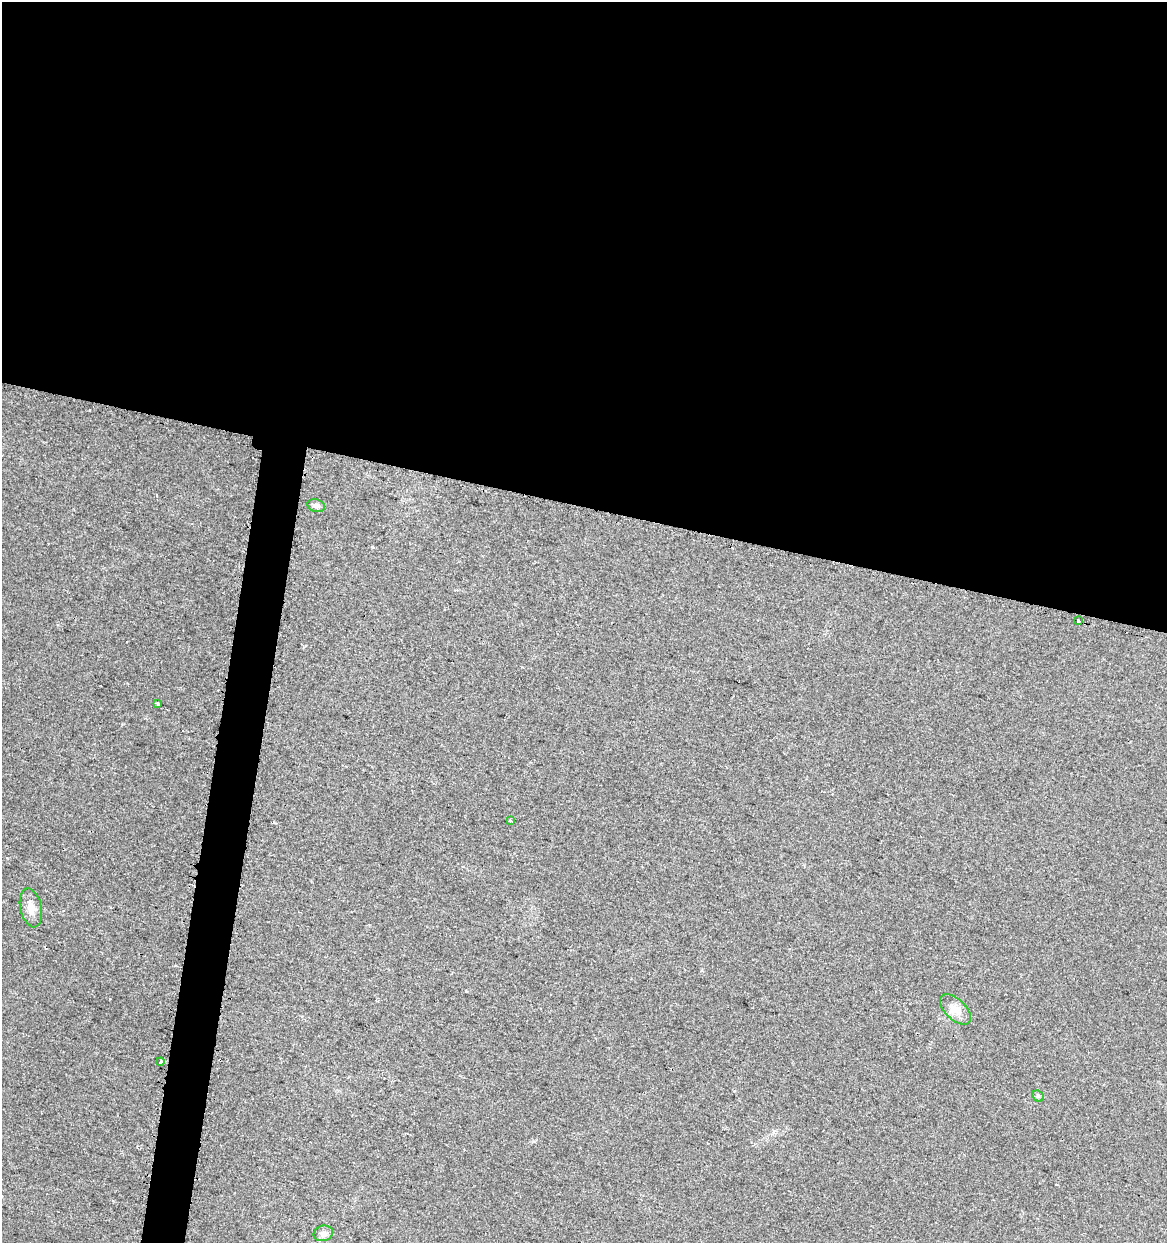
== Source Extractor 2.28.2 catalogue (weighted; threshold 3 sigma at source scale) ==
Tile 3 of 4 x 4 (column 3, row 1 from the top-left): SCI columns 2627-3791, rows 3734-4974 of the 5195 x 5001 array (HDU 1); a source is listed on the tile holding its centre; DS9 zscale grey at full resolution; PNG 1169 x 1245 px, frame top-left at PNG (2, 2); each listed source drawn as its Kron ellipse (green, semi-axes under 4 px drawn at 4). Shown black and unused: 43% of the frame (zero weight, under 2 of 3 exposures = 2% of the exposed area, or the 3 px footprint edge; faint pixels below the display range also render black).
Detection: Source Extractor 2.28.2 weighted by HDU 2 'WHT'; one run over the whole footprint, this tile lists its part. Background 0.0194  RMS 0.0063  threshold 0.0285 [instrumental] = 3 sigma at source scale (4.5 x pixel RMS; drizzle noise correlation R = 1.50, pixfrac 1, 0.0396/0.0396 arcsec/px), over >= 5 px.
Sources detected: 9; all 9 listed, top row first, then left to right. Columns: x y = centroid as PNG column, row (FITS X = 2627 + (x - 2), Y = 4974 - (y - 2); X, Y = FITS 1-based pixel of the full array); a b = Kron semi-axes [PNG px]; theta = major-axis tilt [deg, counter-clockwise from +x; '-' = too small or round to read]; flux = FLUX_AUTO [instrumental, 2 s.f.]
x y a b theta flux
316 506 9 6 -18 2
1078 621 3 3 - 4.9
158 704 3 3 - 2.8
510 821 3 3 - 0.73
31 908 20 10 -77 6.1
955 1009 19 10 -44 6.5
161 1062 4 3 - 1.9
1038 1096 6 5 - 1.1
323 1233 10 7 15 2.7